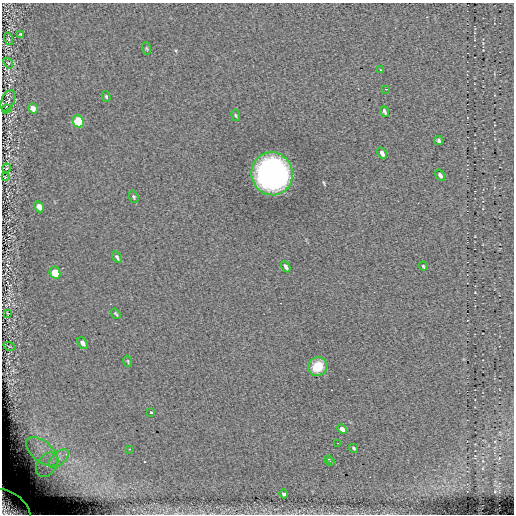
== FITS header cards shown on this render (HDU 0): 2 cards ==
NAXIS1  =                  512 / length of data axis 1
NAXIS2  =                  512 / length of data axis 2

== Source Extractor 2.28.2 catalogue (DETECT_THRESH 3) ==
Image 512 x 512 px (HDU 0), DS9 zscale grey, 1 PNG px = 1 image px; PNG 516 x 516 px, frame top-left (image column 1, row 512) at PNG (2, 3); each listed source drawn as its Kron ellipse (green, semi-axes under 4 px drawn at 4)
Background 0.0677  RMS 4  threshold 12.1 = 3 sigma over >= 5 px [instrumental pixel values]
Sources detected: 43; all 43 listed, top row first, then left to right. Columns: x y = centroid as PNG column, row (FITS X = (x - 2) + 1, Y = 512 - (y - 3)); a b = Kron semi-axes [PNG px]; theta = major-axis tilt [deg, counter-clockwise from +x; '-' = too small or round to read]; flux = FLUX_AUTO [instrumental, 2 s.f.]
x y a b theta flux
21 34 4 3 - 320
9 39 6 4 -71 340
147 48 6 3 -71 270
8 63 6 3 -53 260
381 70 4 2 - 170
386 89 3 2 - 320
106 96 5 4 - 350
8 101 11 6 68 830
33 108 5 4 - 1900
6 109 5 3 - 280
384 111 6 3 -66 520
236 115 6 3 -80 280
78 121 6 5 - 17000
439 141 4 3 - 530
382 153 6 4 -63 1000
7 168 4 3 - 250
272 174 21 20 - 80000
440 175 6 4 -58 780
6 177 3 2 - 200
134 197 6 4 -71 410
39 207 6 4 -62 1800
117 257 6 3 -57 480
423 266 4 3 - 290
286 267 6 3 -59 830
55 273 6 5 - 6300
7 313 3 2 - 210
116 314 5 3 - 330
82 343 6 4 -51 910
9 346 6 3 -19 310
128 361 6 2 -77 260
318 367 10 9 - 6300
151 413 3 3 - 1100
342 429 5 4 - 1800
338 443 2 2 - 190
354 448 4 3 - 400
129 449 2 2 - 210
42 452 19 10 -40 4800
59 459 12 6 40 1900
328 459 3 3 - 380
330 462 3 2 - 600
47 465 13 9 54 3600
284 494 4 3 - 580
9 508 24 14 -37 8300
At the frame edge (FLAGS 8, measured only in part): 1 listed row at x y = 9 508